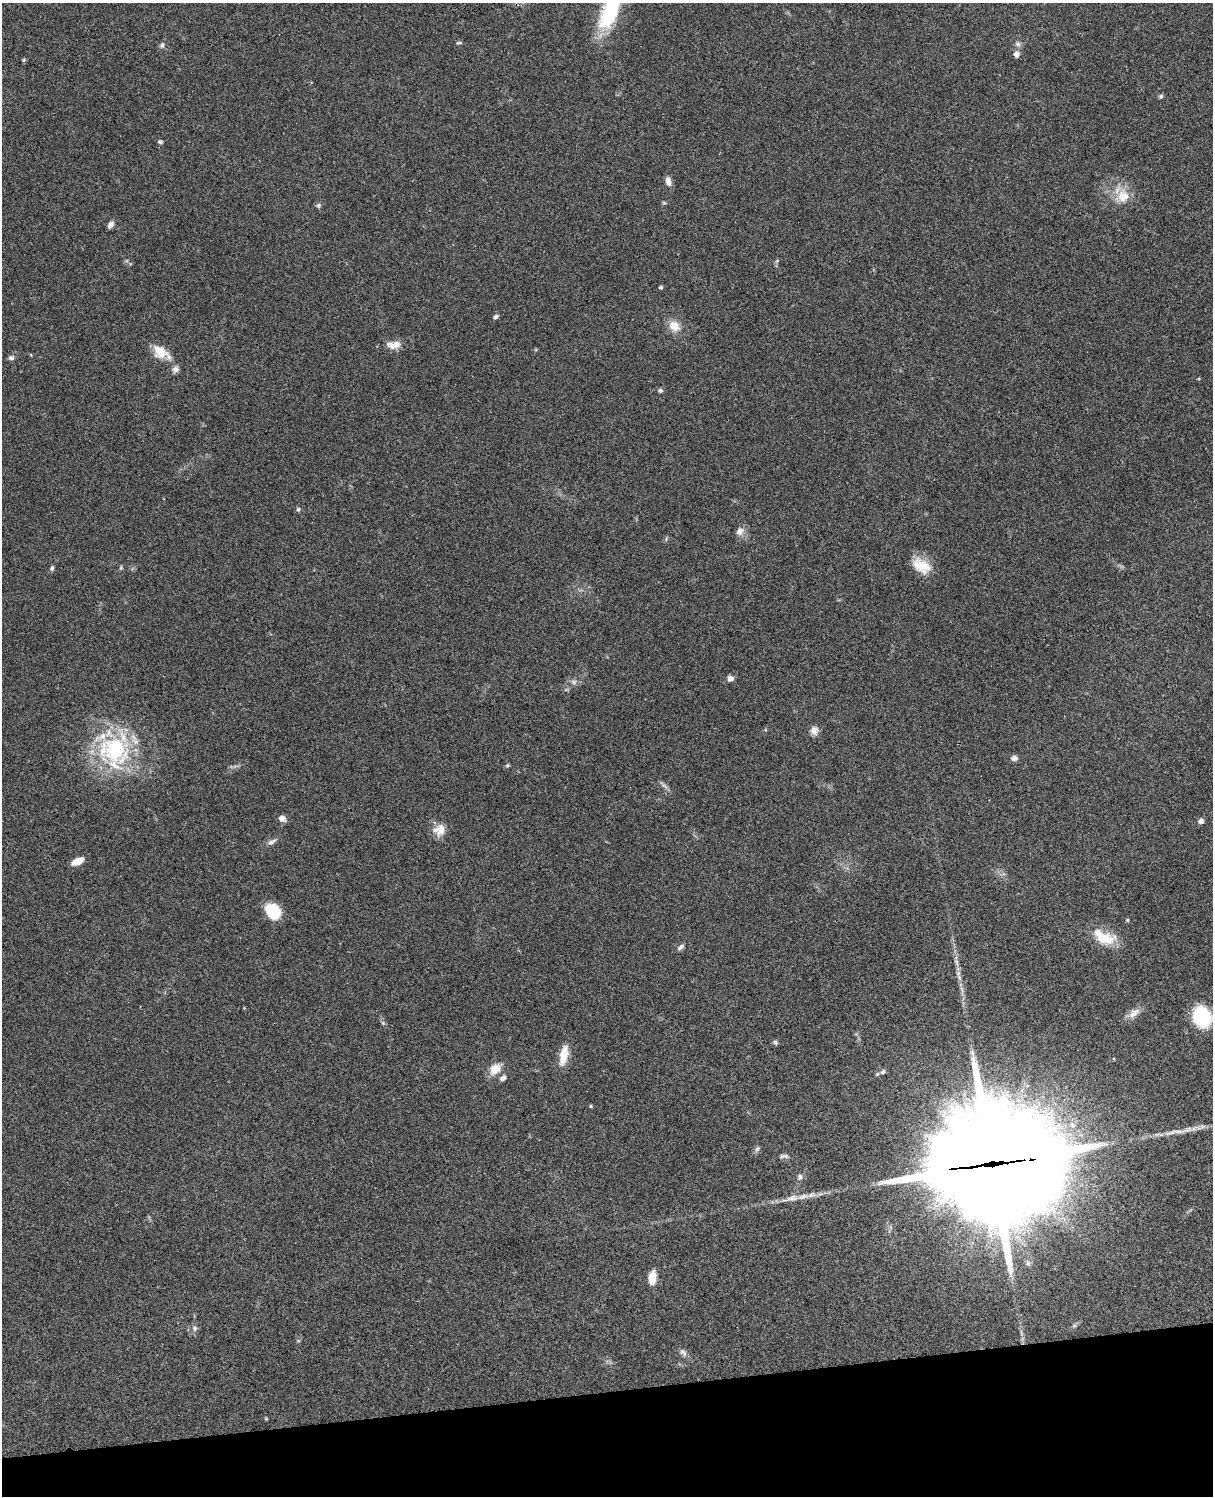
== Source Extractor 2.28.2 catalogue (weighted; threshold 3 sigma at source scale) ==
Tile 10 of 4 x 3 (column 2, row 3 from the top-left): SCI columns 1332-2542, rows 278-1771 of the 5083 x 4925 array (HDU 1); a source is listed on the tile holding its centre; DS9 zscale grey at full resolution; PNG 1215 x 1498 px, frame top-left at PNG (2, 3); no overlay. Shown black and unused: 7% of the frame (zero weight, under 3 of 4 exposures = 6% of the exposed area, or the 3 px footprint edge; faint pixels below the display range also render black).
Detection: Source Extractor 2.28.2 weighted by HDU 2 'WHT'; one run over the whole footprint, this tile lists its part. Background 0.0782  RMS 0.0059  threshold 0.0266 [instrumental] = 3 sigma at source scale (4.5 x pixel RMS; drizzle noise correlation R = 1.50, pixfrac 1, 0.05/0.05 arcsec/px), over >= 5 px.
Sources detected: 66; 3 inside a brighter listed object's ellipse — not listed separately; the other 63 listed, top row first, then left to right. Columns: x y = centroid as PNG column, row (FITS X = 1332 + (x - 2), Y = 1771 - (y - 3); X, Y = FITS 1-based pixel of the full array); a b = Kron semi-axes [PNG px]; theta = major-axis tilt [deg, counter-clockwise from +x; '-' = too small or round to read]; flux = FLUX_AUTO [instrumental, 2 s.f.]
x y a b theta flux
610 10 50 19 66 45
458 43 8 4 1 0.85
1018 44 8 6 -49 1.8
162 45 8 6 70 1.5
1016 54 7 6 - 2.8
1161 96 6 5 - 1.1
160 142 5 4 - 1.5
668 181 12 7 -74 3.1
1123 196 21 18 45 12
318 205 6 6 - 1.2
110 225 8 5 60 2.7
661 287 4 4 - 1.1
496 317 7 5 27 1.4
674 326 14 11 -43 8
394 345 21 11 4 6.2
160 352 23 14 -36 10
11 358 8 6 10 1.6
175 369 10 8 59 2.3
660 390 6 6 - 1.1
298 509 6 5 - 1.1
740 531 12 9 62 3.7
921 566 25 15 -33 12
121 567 6 5 - 0.8
52 568 7 5 63 1.3
730 678 7 7 - 2.3
574 682 8 6 -1 1.9
814 730 11 10 - 3.3
115 749 47 35 84 70
1014 758 8 6 13 2.1
507 765 6 5 - 0.83
664 785 16 4 -42 1.8
282 818 8 7 - 3.3
1201 821 7 6 - 2.2
439 830 16 14 46 6.9
272 842 14 6 31 2.4
77 861 12 6 25 7.2
273 911 15 11 -53 23
1127 920 4 4 - 0.72
1104 937 29 14 -24 17
681 947 11 5 38 1.8
958 973 8 6 69 1.8
962 989 10 3 -69 1.7
1134 1013 18 10 38 4.9
1202 1017 13 10 -65 63
383 1023 6 4 -46 0.93
775 1042 6 5 - 1.4
564 1055 26 9 78 9.6
495 1069 17 12 49 7.8
883 1072 7 6 - 1.3
503 1078 8 6 41 2.2
591 1106 4 3 - 0.78
1202 1126 9 4 8 2
1172 1132 28 5 17 5.8
757 1149 9 5 63 1.4
784 1156 13 5 -1 1.8
994 1164 51 38 3 17000
800 1177 8 7 - 1.9
793 1198 31 8 12 7.8
652 1278 10 6 85 12
1074 1326 7 4 19 0.95
194 1328 9 7 -75 2.1
683 1352 12 7 -49 2.4
266 1419 4 4 - 0.59
Overlapping masked pixels (flux is a lower limit): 1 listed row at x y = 994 1164
Isophote crosses this tile's border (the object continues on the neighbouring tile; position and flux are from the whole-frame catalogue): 1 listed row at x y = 610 10